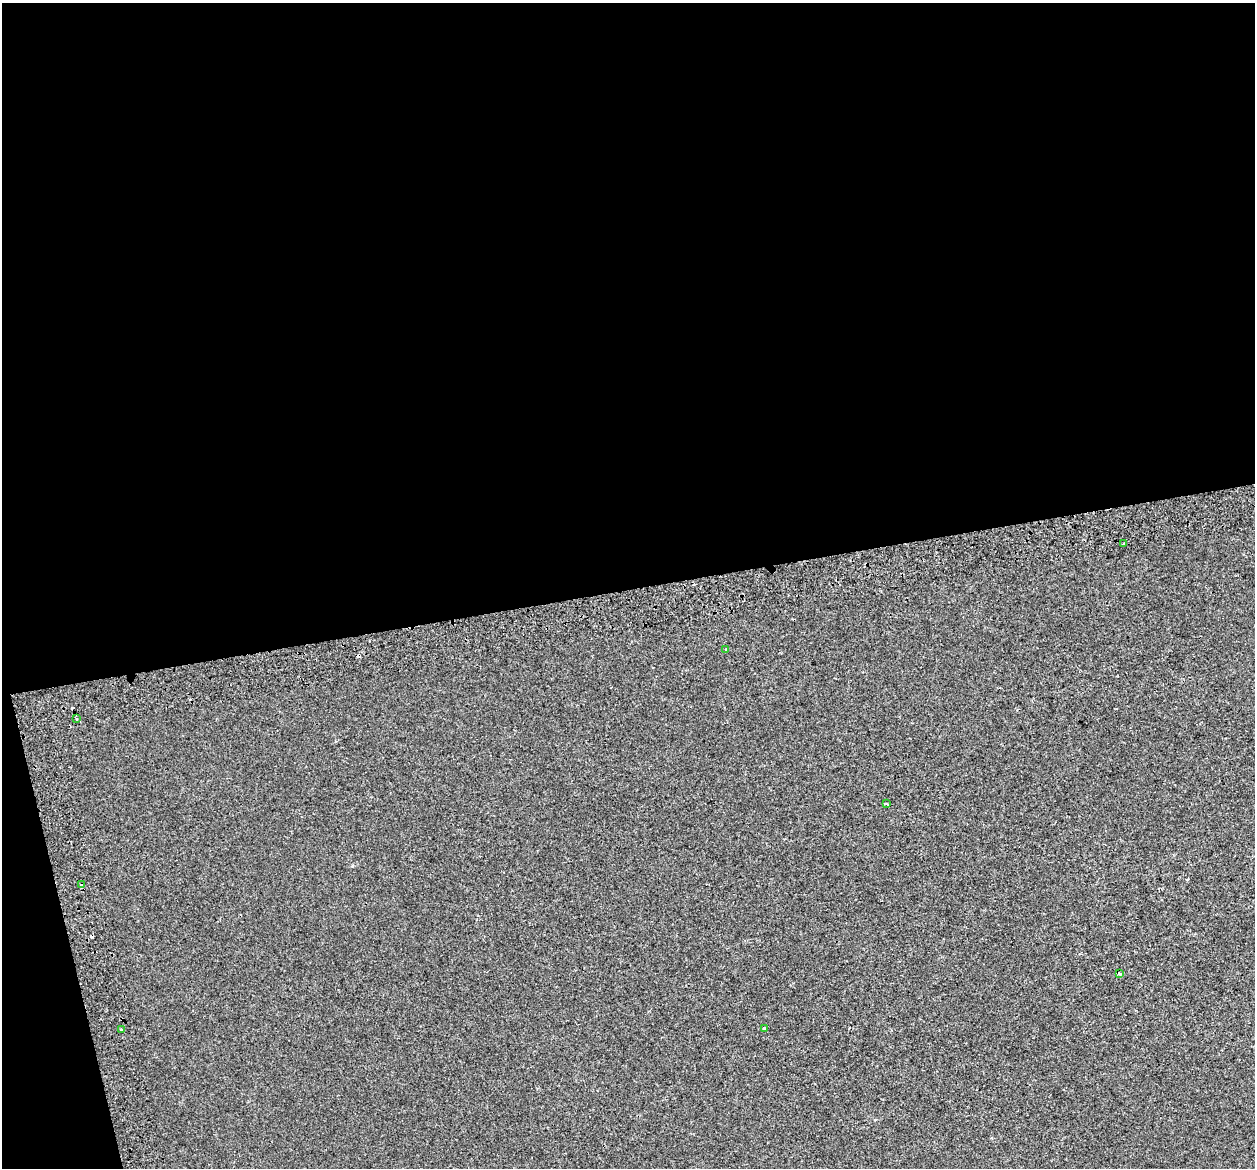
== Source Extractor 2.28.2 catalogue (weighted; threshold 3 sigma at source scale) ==
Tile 1 of 4 x 4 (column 1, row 1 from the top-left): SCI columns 52-1304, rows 3637-4802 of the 5115 x 4897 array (HDU 1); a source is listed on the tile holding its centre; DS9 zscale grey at full resolution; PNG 1257 x 1170 px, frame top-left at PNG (2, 3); each listed source drawn as its Kron ellipse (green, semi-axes under 4 px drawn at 4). Shown black and unused: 53% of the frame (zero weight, under 2 of 3 exposures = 4% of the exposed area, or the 3 px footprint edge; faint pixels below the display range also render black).
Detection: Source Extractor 2.28.2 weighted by HDU 2 'WHT'; one run over the whole footprint, this tile lists its part. Background 8.57e-04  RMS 0.0051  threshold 0.0228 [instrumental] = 3 sigma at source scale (4.5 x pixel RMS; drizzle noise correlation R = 1.50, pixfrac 1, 0.0396/0.0396 arcsec/px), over >= 5 px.
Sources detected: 11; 3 cosmic-ray / hot-pixel residue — neither listed nor drawn; the other 8 listed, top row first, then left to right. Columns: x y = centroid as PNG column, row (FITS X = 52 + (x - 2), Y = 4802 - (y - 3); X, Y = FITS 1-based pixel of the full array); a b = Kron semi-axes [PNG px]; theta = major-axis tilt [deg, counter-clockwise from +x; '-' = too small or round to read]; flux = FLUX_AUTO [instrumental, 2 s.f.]
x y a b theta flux
1124 543 3 2 - 0.56
726 650 3 3 - 1.6
76 719 3 3 - 2.6
886 804 3 3 - 2.9
82 885 3 3 - 1.8
1119 973 3 3 - 0.93
764 1028 3 3 - 1.2
121 1029 3 3 - 2
Overlapping masked pixels (flux is a lower limit): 1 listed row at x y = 82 885